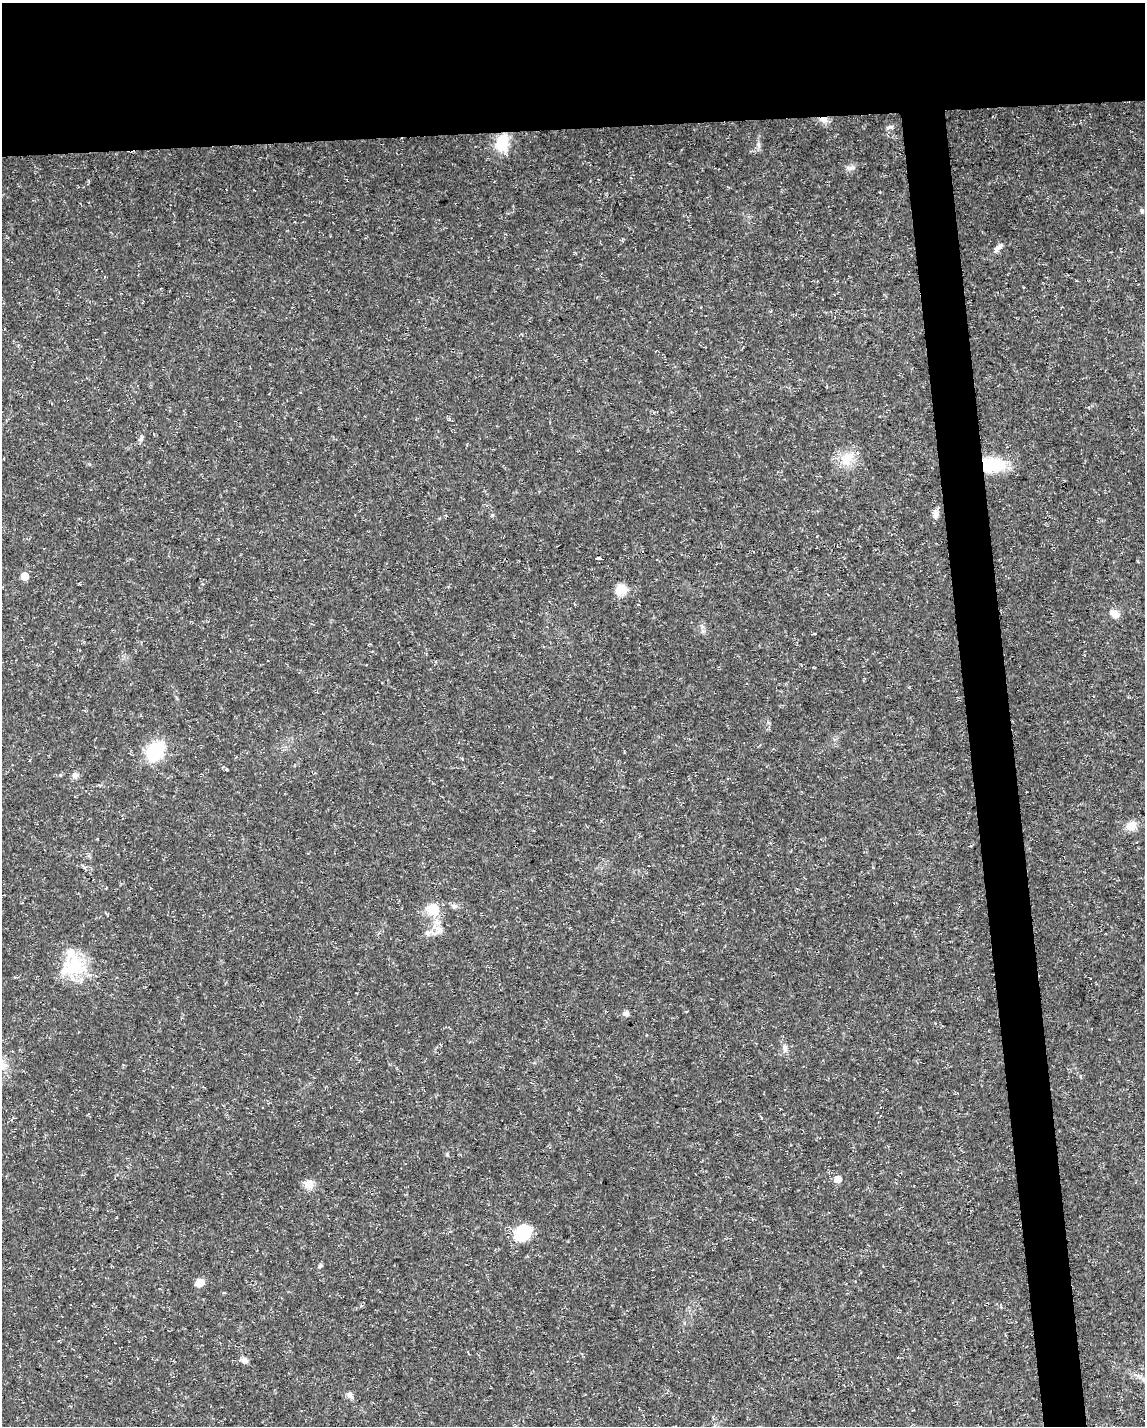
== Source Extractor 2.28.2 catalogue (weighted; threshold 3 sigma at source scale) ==
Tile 2 of 4 x 3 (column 2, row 1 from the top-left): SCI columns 1145-2287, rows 2901-4324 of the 4574 x 4333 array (HDU 1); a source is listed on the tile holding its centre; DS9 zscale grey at full resolution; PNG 1147 x 1428 px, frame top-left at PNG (2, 3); no overlay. Shown black and unused: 12% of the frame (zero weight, under 3 of 5 exposures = <1% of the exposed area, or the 3 px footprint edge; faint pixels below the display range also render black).
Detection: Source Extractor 2.28.2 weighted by HDU 2 'WHT'; one run over the whole footprint, this tile lists its part. Background 0.0165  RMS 0.0022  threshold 0.01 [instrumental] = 3 sigma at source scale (4.5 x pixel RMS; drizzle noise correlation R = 1.50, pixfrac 1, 0.0396/0.0396 arcsec/px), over >= 5 px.
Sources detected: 35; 1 inside a brighter listed object's ellipse — not listed separately; the other 34 listed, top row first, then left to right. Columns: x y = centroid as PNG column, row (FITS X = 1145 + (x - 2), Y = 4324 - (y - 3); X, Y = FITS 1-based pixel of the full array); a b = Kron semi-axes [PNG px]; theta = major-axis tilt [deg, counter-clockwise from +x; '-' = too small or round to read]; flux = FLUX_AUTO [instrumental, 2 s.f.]
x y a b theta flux
823 119 11 8 -15 1.3
890 127 11 5 16 0.6
502 143 19 12 81 6.6
758 144 7 4 -72 0.47
850 168 12 6 0 0.82
1000 246 11 7 46 0.82
1024 287 3 2 - 0.19
847 459 23 13 55 4.1
992 465 24 14 -3 11
936 515 11 8 78 1.1
599 558 4 3 - 6.3
24 576 5 5 - 3.8
621 590 15 13 26 2.9
1114 614 11 9 -34 1.9
155 751 17 14 55 13
226 769 4 4 - 0.25
75 775 9 8 - 0.86
1131 826 13 10 23 2.3
454 906 8 6 -21 0.62
433 909 16 16 - 4.6
438 932 18 5 29 1.2
427 933 7 6 - 0.71
74 966 31 28 4 11
626 1013 5 5 - 1.2
785 1048 10 6 -76 0.95
2 1066 21 12 22 3.3
447 1154 6 4 -89 0.25
837 1179 5 5 - 2.5
308 1184 13 11 -12 1.9
523 1233 16 13 32 10
320 1266 5 4 - 0.39
199 1283 9 7 26 2.1
244 1360 10 7 -20 0.92
350 1395 11 6 -59 0.99
Overlapping masked pixels (flux is a lower limit): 2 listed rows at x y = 823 119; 992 465
Isophote crosses this tile's border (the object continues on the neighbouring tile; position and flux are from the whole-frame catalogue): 1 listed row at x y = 2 1066
Unlisted compact peaks at least as high as the median listed source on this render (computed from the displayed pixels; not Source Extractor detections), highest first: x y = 703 631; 141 439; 492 515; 60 775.